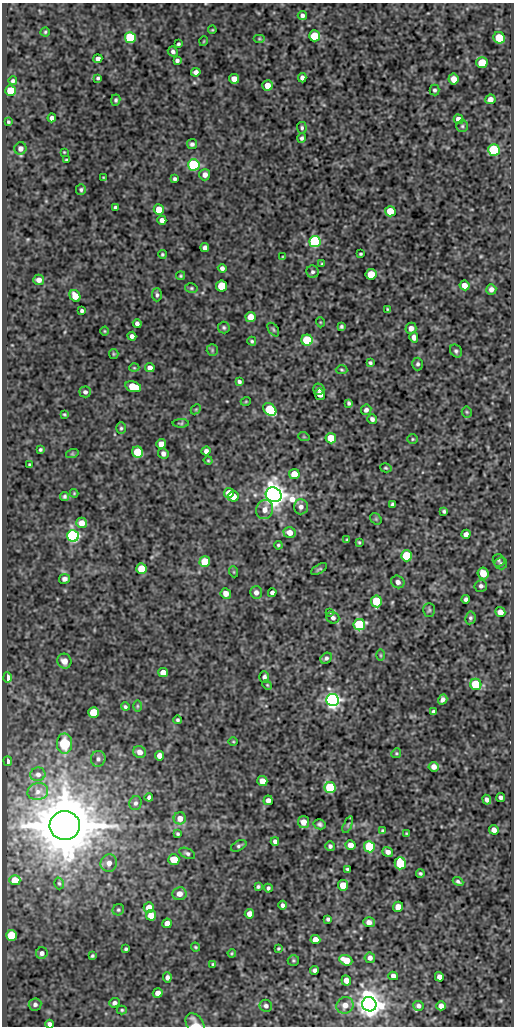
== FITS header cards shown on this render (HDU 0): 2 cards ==
NAXIS1  =                  512
NAXIS2  =                 1024

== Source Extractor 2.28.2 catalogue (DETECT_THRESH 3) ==
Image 512 x 1024 px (HDU 0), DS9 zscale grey, 1 PNG px = 1 image px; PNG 516 x 1028 px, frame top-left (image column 1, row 1024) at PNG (2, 3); each listed source drawn as its Kron ellipse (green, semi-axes under 4 px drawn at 4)
Background 88.2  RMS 0.59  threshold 1.78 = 3 sigma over >= 5 px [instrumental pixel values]
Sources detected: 247; all 247 listed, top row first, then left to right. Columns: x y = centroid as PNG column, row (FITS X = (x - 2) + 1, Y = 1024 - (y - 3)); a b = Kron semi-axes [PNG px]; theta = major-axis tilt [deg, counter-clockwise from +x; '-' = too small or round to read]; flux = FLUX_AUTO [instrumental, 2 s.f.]
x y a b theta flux
302 15 4 4 - 120
212 30 4 3 - 37
45 32 4 4 - 54
314 36 5 5 - 1900
130 38 5 5 - 3300
499 38 6 5 - 1100
259 39 6 4 0 47
204 41 5 3 - 31
178 44 3 3 - 63
173 51 5 4 - 110
98 59 4 4 - 160
177 60 4 4 - 100
482 63 5 5 - 1300
196 72 5 4 - 140
98 78 3 3 - 65
302 78 4 4 - 140
234 79 5 5 - 310
453 79 5 5 - 360
13 81 4 3 - 87
267 85 5 5 - 390
434 90 5 5 - 87
10 91 5 5 - 1700
490 99 5 4 - 230
116 100 5 4 - 76
52 118 4 4 - 160
459 119 5 4 - 280
8 122 3 3 - 55
462 126 5 5 - 71
302 128 6 5 - 74
302 138 4 4 - 88
192 144 5 5 - 100
20 148 6 6 - 170
494 150 6 5 - 3900
64 152 3 2 - 31
66 160 4 3 - 55
194 165 6 5 - 4700
205 175 5 5 - 210
103 177 3 2 - 30
175 179 4 3 - 84
81 190 5 5 - 79
116 208 4 4 - 110
159 210 5 5 - 720
390 211 5 5 - 800
162 220 4 4 - 190
315 242 5 5 - 6200
205 248 4 4 - 180
162 254 4 4 - 55
360 254 3 3 - 55
283 257 4 3 - 45
322 264 4 3 - 41
222 268 4 4 - 130
312 272 6 6 - 96
371 274 5 5 - 960
181 276 4 4 - 52
39 280 5 5 - 200
465 285 5 4 - 340
222 286 5 5 - 1400
191 288 6 5 - 65
491 289 5 5 - 170
157 295 6 5 - 90
75 296 6 5 - 500
387 309 4 3 - 47
82 311 4 3 - 91
250 317 5 5 - 560
320 322 5 3 - 34
137 323 4 4 - 130
341 326 4 4 - 76
224 327 6 5 - 77
411 328 5 5 - 200
273 329 8 4 -54 68
105 331 4 4 - 42
132 336 4 4 - 140
414 337 5 4 - 220
307 340 5 5 - 2500
252 341 4 4 - 61
212 350 6 5 - 67
456 351 7 5 -53 89
114 354 5 4 - 45
370 363 4 3 - 68
418 364 6 5 - 95
134 368 5 3 - 38
150 368 5 4 - 240
341 370 6 4 -4 52
239 382 4 3 - 89
133 387 8 5 -15 1300
319 389 6 5 - 110
85 392 5 5 - 130
320 394 6 5 - 380
246 401 5 3 - 34
349 403 4 3 - 75
196 409 6 4 43 52
270 409 7 5 -41 2300
366 410 5 5 - 120
467 412 5 5 - 56
64 414 4 3 - 47
372 419 5 4 - 120
181 423 8 4 0 59
121 428 6 5 - 70
304 437 6 3 -18 37
331 438 5 5 - 770
412 439 5 4 - 52
161 444 5 5 - 340
40 449 4 3 - 65
206 451 4 4 - 140
137 452 5 5 - 1700
72 454 6 4 18 50
163 454 5 5 - 170
208 461 4 3 - 43
29 465 3 3 - 45
386 468 6 4 -16 51
294 474 5 5 - 610
74 493 4 4 - 38
229 493 5 5 - 480
274 495 8 7 - 43000
65 496 4 4 - 77
233 496 5 5 - 480
393 504 4 4 - 110
301 507 7 7 - 180
265 509 10 8 74 310
444 511 4 4 - 71
376 519 6 5 - 56
81 523 5 5 - 420
289 532 6 5 - 370
466 534 4 4 - 210
73 536 6 5 - 10000
347 540 4 3 - 41
359 542 4 3 - 46
278 545 4 4 - 57
406 556 5 5 - 2200
499 560 6 6 - 74
205 562 5 5 - 1700
501 563 6 6 - 82
141 569 5 5 - 890
319 569 9 3 30 59
234 572 5 3 - 35
483 573 6 5 - 500
65 579 5 5 - 130
398 582 7 6 - 180
481 586 6 6 - 110
256 592 6 6 - 190
226 593 5 5 - 290
272 593 4 4 - 140
466 599 4 4 - 100
376 601 6 5 - 1900
429 610 7 5 89 73
330 612 4 3 - 37
500 612 5 5 - 330
333 618 6 5 - 98
470 618 6 5 - 85
359 625 6 5 - 4000
380 655 6 4 -89 49
326 658 6 5 - 100
64 661 7 7 - 270
163 673 5 4 - 470
264 677 6 5 - 120
7 678 5 3 - 840
476 684 5 5 - 2500
267 685 5 4 - 43
443 699 5 4 - 150
333 700 6 6 - 17000
137 706 6 4 -90 56
125 707 4 4 - 77
93 712 5 5 - 1200
433 712 4 3 - 86
178 720 4 4 - 69
233 742 4 3 - 38
64 744 10 7 -89 1400
139 752 6 6 - 280
396 753 5 4 - 52
160 756 5 4 - 280
98 759 8 7 - 140
8 761 4 3 - 150
434 767 5 5 - 220
38 774 7 6 - 140
262 781 5 5 - 460
330 788 5 5 - 3700
38 791 10 8 14 270
149 797 4 4 - 100
501 797 4 4 - 120
268 800 5 4 - 200
487 800 5 4 - 140
135 803 7 6 - 120
180 818 6 6 - 340
303 822 6 5 - 340
320 824 6 5 - 91
348 825 9 4 68 73
65 826 15 14 - 270000
494 830 5 4 - 200
383 831 4 3 - 69
406 833 4 3 - 40
178 834 4 3 - 63
275 841 4 4 - 130
350 845 5 4 - 290
239 846 8 5 28 90
330 846 5 5 - 110
369 847 5 5 - 2400
388 852 6 4 -33 180
187 853 8 5 -25 100
174 860 5 5 - 1300
109 863 9 8 - 270
400 863 6 5 - 2100
347 869 4 3 - 61
420 873 4 3 - 66
15 880 5 5 - 550
458 881 5 3 - 82
59 883 6 4 -73 58
343 885 5 5 - 630
258 887 4 3 - 69
268 888 4 3 - 83
179 894 7 6 - 330
283 905 4 4 - 120
149 907 5 5 - 510
398 907 5 5 - 400
118 910 6 5 - 68
249 914 5 5 - 300
151 915 5 5 - 640
328 919 4 4 - 80
369 922 6 5 - 170
167 923 5 4 - 360
11 935 5 5 - 1400
315 940 5 4 - 340
196 947 4 3 - 48
278 948 3 3 - 48
126 949 3 3 - 61
42 953 6 5 - 140
232 953 4 4 - 43
92 956 4 3 - 59
370 958 5 5 - 170
293 960 6 5 - 58
346 960 7 5 -25 740
213 964 4 3 - 57
315 970 4 4 - 130
393 976 5 4 - 170
167 977 5 4 - 150
439 977 5 4 - 210
346 980 5 4 - 330
158 993 5 4 - 280
114 1003 5 4 - 120
35 1004 6 6 - 110
369 1004 7 7 - 49000
345 1005 9 8 - 300
266 1006 6 6 - 110
418 1006 5 5 - 130
441 1006 5 4 - 270
122 1010 5 4 - 59
50 1024 4 4 - 130
195 1024 12 8 -56 450
At the frame edge (FLAGS 8, measured only in part): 2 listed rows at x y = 50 1024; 195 1024